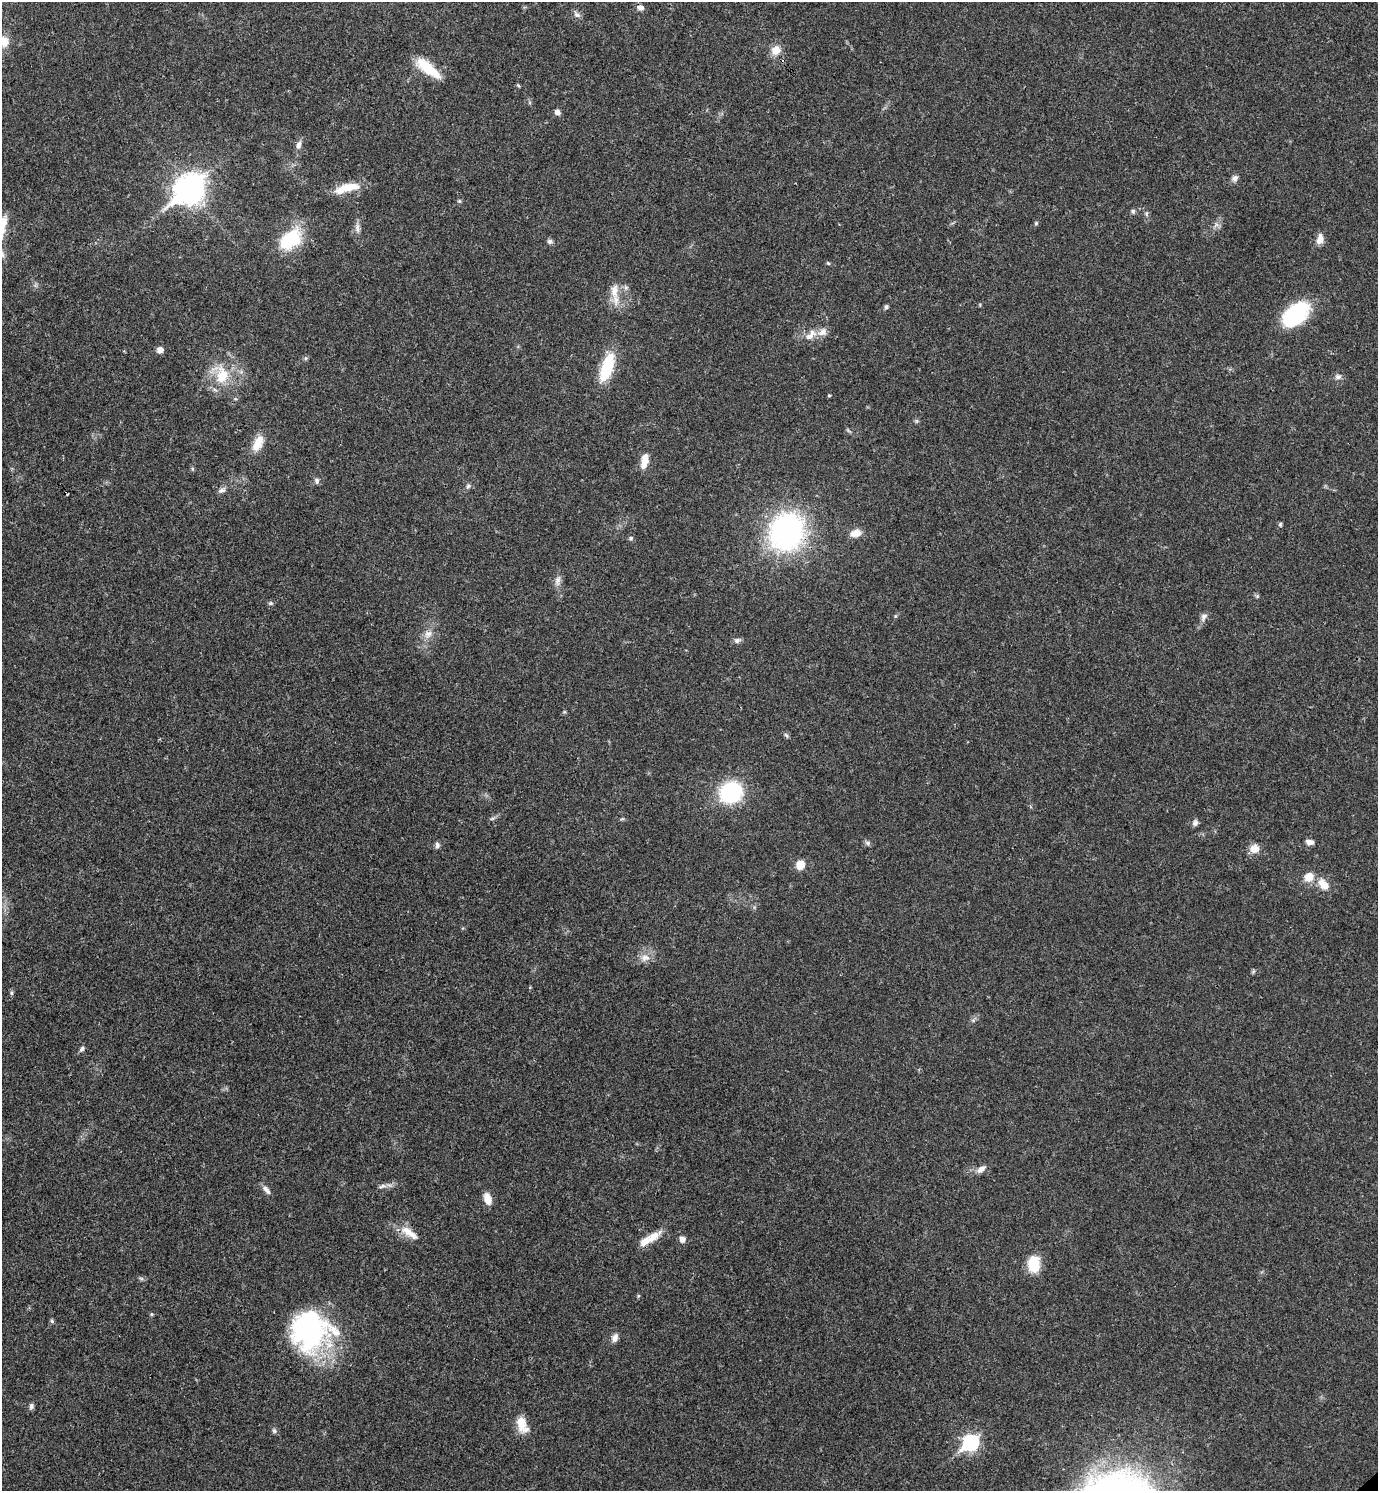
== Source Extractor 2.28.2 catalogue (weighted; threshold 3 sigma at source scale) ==
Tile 11 of 4 x 4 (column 3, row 3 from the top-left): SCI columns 3050-4425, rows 1491-2979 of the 5958 x 5961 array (HDU 1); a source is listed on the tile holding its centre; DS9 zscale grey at full resolution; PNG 1380 x 1493 px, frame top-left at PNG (2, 2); no overlay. Shown black and unused: <1% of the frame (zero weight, under 3 of 4 exposures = <1% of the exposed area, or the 3 px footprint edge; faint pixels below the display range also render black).
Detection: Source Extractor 2.28.2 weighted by HDU 2 'WHT'; one run over the whole footprint, this tile lists its part. Background 0.0204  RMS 0.0022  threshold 0.00997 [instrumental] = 3 sigma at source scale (4.5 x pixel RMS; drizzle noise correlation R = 1.50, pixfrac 1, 0.05/0.05 arcsec/px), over >= 5 px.
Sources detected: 84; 1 inside a brighter object's white glare — not listed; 5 inside a brighter listed object's ellipse — not listed separately; the other 78 listed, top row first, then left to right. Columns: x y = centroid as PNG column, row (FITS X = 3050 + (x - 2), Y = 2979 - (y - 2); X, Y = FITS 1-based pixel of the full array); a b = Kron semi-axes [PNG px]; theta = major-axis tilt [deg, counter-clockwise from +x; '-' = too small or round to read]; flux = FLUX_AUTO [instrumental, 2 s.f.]
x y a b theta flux
641 7 8 7 - 1
577 15 9 6 -21 0.79
4 41 14 12 -90 2.6
776 50 12 11 - 2.4
428 68 32 10 -38 6.9
518 85 5 4 - 0.26
557 112 8 6 -57 0.85
298 145 11 7 73 0.99
1235 178 9 8 - 0.9
349 187 32 10 9 4.5
189 189 13 10 40 270
459 201 5 5 - 0.32
1133 211 6 5 - 0.5
1147 214 8 4 81 0.41
1036 223 5 4 - 0.29
357 228 14 6 -87 1.1
290 239 28 18 41 11
1320 239 13 8 75 1.7
550 241 7 6 - 0.62
828 263 6 3 -44 0.26
614 290 21 11 86 3
886 307 5 4 - 0.59
1296 314 31 18 41 17
809 337 15 9 11 1.9
160 350 7 6 - 1.1
305 358 6 5 - 0.37
607 367 35 13 71 9.3
222 375 27 18 83 7.2
1338 377 8 6 14 0.8
829 395 4 3 - 0.27
258 443 21 10 65 3.5
644 461 19 9 79 2.4
317 481 8 6 -82 0.61
468 486 6 6 - 0.45
221 490 11 6 16 0.85
1280 524 6 5 - 0.35
787 532 30 26 64 58
855 533 13 9 12 2
631 538 6 5 - 0.4
558 580 15 8 80 1.3
271 603 7 5 -20 0.38
895 616 6 4 71 0.29
1204 617 11 7 61 0.97
428 634 13 8 37 1.6
737 640 9 7 14 0.7
786 735 8 4 -53 0.41
731 793 18 15 31 25
492 819 6 4 20 0.38
622 819 6 4 18 0.27
1195 823 8 6 71 0.76
1310 842 9 6 -4 1.2
868 843 7 6 - 0.55
437 845 9 6 -86 0.62
1254 849 10 9 - 2.5
800 865 11 10 - 2.3
1309 877 13 11 41 2.6
1323 884 17 11 -48 2.8
645 958 14 10 13 1.8
11 993 6 5 - 0.36
82 1049 8 5 54 0.52
981 1169 12 7 40 1.3
382 1186 10 5 25 0.62
266 1190 13 6 -50 1
487 1199 12 7 -72 2.5
409 1233 31 9 -36 3.1
654 1236 23 10 36 3.1
682 1239 7 6 - 1.2
1033 1264 18 13 -89 5.7
141 1278 7 4 -19 0.39
638 1296 6 4 72 0.24
151 1314 5 5 - 0.27
52 1321 6 5 - 0.36
308 1331 51 40 -3 38
615 1338 11 7 70 1.1
31 1406 8 5 81 0.62
521 1423 19 11 -82 3.3
274 1431 7 6 - 0.48
970 1442 9 7 41 40
Overlapping masked pixels (flux is a lower limit): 1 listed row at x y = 787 532
Isophote crosses this tile's border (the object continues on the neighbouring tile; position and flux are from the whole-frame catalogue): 1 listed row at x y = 4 41